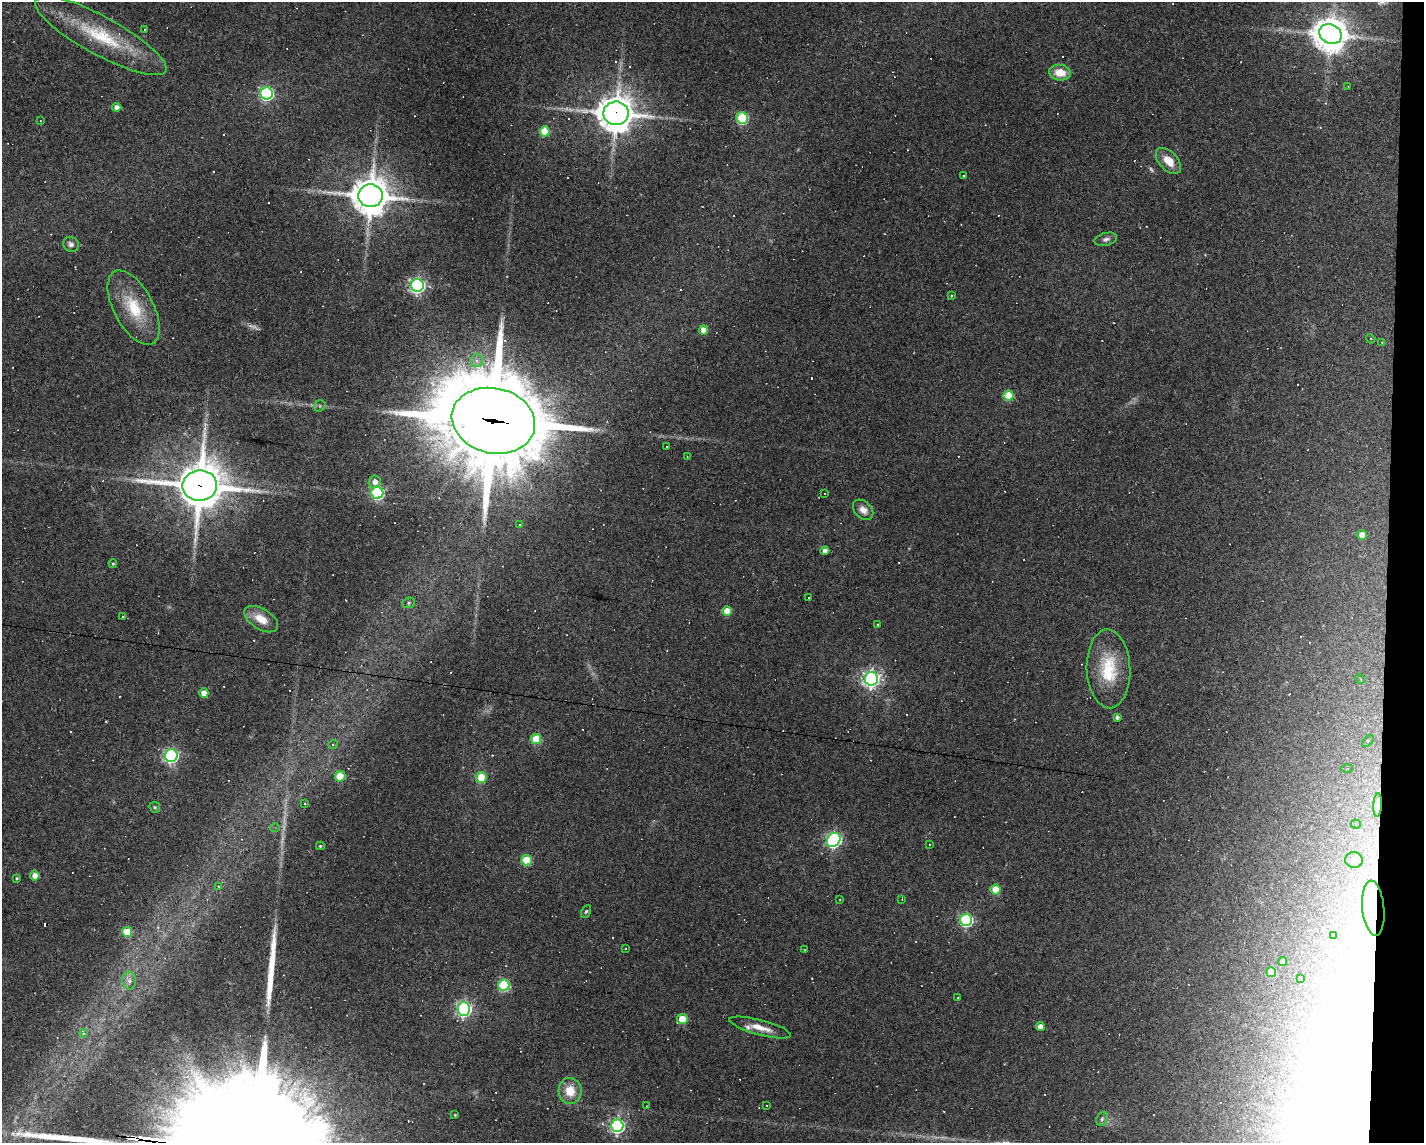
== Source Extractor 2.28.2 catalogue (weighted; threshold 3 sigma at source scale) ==
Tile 6 of 3 x 4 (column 3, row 2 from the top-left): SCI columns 2948-4369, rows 2281-3421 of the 4583 x 4561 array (HDU 1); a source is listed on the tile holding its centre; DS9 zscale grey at full resolution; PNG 1426 x 1145 px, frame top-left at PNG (2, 2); each listed source drawn as its Kron ellipse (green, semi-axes under 4 px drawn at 4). Shown black and unused: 3% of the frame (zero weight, under 3 of 4 exposures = <1% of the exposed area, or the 3 px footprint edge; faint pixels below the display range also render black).
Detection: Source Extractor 2.28.2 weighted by HDU 2 'WHT'; one run over the whole footprint, this tile lists its part. Background 0.0808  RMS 0.0057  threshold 0.0257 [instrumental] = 3 sigma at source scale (4.5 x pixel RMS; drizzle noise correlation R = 1.50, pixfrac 1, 0.05/0.05 arcsec/px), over >= 5 px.
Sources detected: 173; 3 too faint to see at this stretch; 1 inside a brighter object's white glare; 71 cosmic-ray / hot-pixel residue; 2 long thin detections or spike segments (spike, bleed or trail) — neither listed nor drawn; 1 inside a brighter listed object's ellipse — not listed separately; the other 95 listed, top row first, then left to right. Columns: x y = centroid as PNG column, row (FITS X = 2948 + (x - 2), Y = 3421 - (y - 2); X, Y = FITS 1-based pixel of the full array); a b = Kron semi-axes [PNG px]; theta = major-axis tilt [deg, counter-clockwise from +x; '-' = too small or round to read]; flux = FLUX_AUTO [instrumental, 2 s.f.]
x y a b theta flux
145 29 3 3 - 1.6
1330 34 11 9 -31 1400
101 36 74 19 -29 41
1060 73 11 8 -8 9.2
1348 87 3 2 - 0.37
267 93 6 6 - 110
117 107 4 4 - 3.3
616 113 13 11 0 1200
742 118 6 5 - 52
40 121 4 3 - 0.37
545 131 5 5 - 18
1168 161 15 9 -46 7.7
963 176 2 2 - 0.45
370 196 12 11 - 1400
1106 239 11 6 13 2
71 244 8 7 - 2
417 285 6 6 - 170
951 296 4 3 - 0.44
134 307 41 19 -62 24
703 330 4 4 - 6.8
1370 339 5 4 - 0.78
1382 342 3 3 - 0.54
477 361 6 6 - 2.6
1009 396 5 5 - 23
320 406 6 5 - 1.1
493 421 42 32 -13 9800
666 447 3 2 - 0.61
687 457 3 2 - 0.53
375 482 6 6 - 3.6
200 486 17 15 8 2100
377 493 6 6 - 82
825 493 3 3 - 1.4
863 510 12 8 -45 4.2
520 525 3 3 - 6.4
1362 535 5 5 - 8.4
825 551 4 4 - 3.3
113 563 4 4 - 0.7
808 597 2 2 - 0.52
409 603 6 5 - 1.1
727 611 5 4 - 8.8
123 617 3 3 - 1.1
261 619 19 10 -31 8.7
877 625 3 3 - 1.1
1108 669 39 22 -87 26
871 679 7 6 - 240
1360 679 5 4 - 0.88
204 693 4 4 - 6.1
1117 717 4 4 - 1.6
536 739 5 5 - 25
1368 741 7 4 46 1.1
333 744 5 3 - 0.51
171 756 6 6 - 140
1347 768 5 4 - 0.69
340 776 5 5 - 21
481 778 5 5 - 12
304 803 3 3 - 2.7
1378 805 12 4 87 7.6
155 807 6 5 - 0.77
1356 824 5 4 - 1.3
275 828 4 4 - 0.71
834 840 7 6 - 160
930 845 3 3 - 2.3
320 846 4 4 - 0.79
527 860 5 5 - 27
1354 860 9 7 -7 8
35 875 5 5 - 4.2
17 878 3 3 - 0.64
218 886 3 3 - 0.39
996 890 5 5 - 18
902 899 3 3 - 0.34
840 900 3 2 - 0.38
1373 908 28 11 -85 19
586 911 7 4 62 0.94
966 920 6 6 - 97
127 932 5 5 - 21
1333 936 4 4 - 2.4
626 948 3 3 - 6.4
804 949 2 2 - 0.3
1283 961 4 4 - 2.7
1271 972 5 5 - 12
1301 979 3 3 - 0.61
129 981 9 6 -88 2.3
504 985 5 5 - 54
958 997 3 2 - 0.38
464 1009 7 6 - 160
682 1019 5 5 - 17
1040 1027 4 4 - 4.6
760 1028 32 7 -15 8.2
84 1033 4 3 - 1.2
570 1091 13 11 -86 9.7
646 1106 3 2 - 0.31
767 1106 3 3 - 1.6
455 1115 3 3 - 0.46
1102 1119 7 5 68 1.3
617 1126 6 6 - 140
Overlapping masked pixels (flux is a lower limit): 5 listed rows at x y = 616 113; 493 421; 200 486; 1378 805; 1373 908